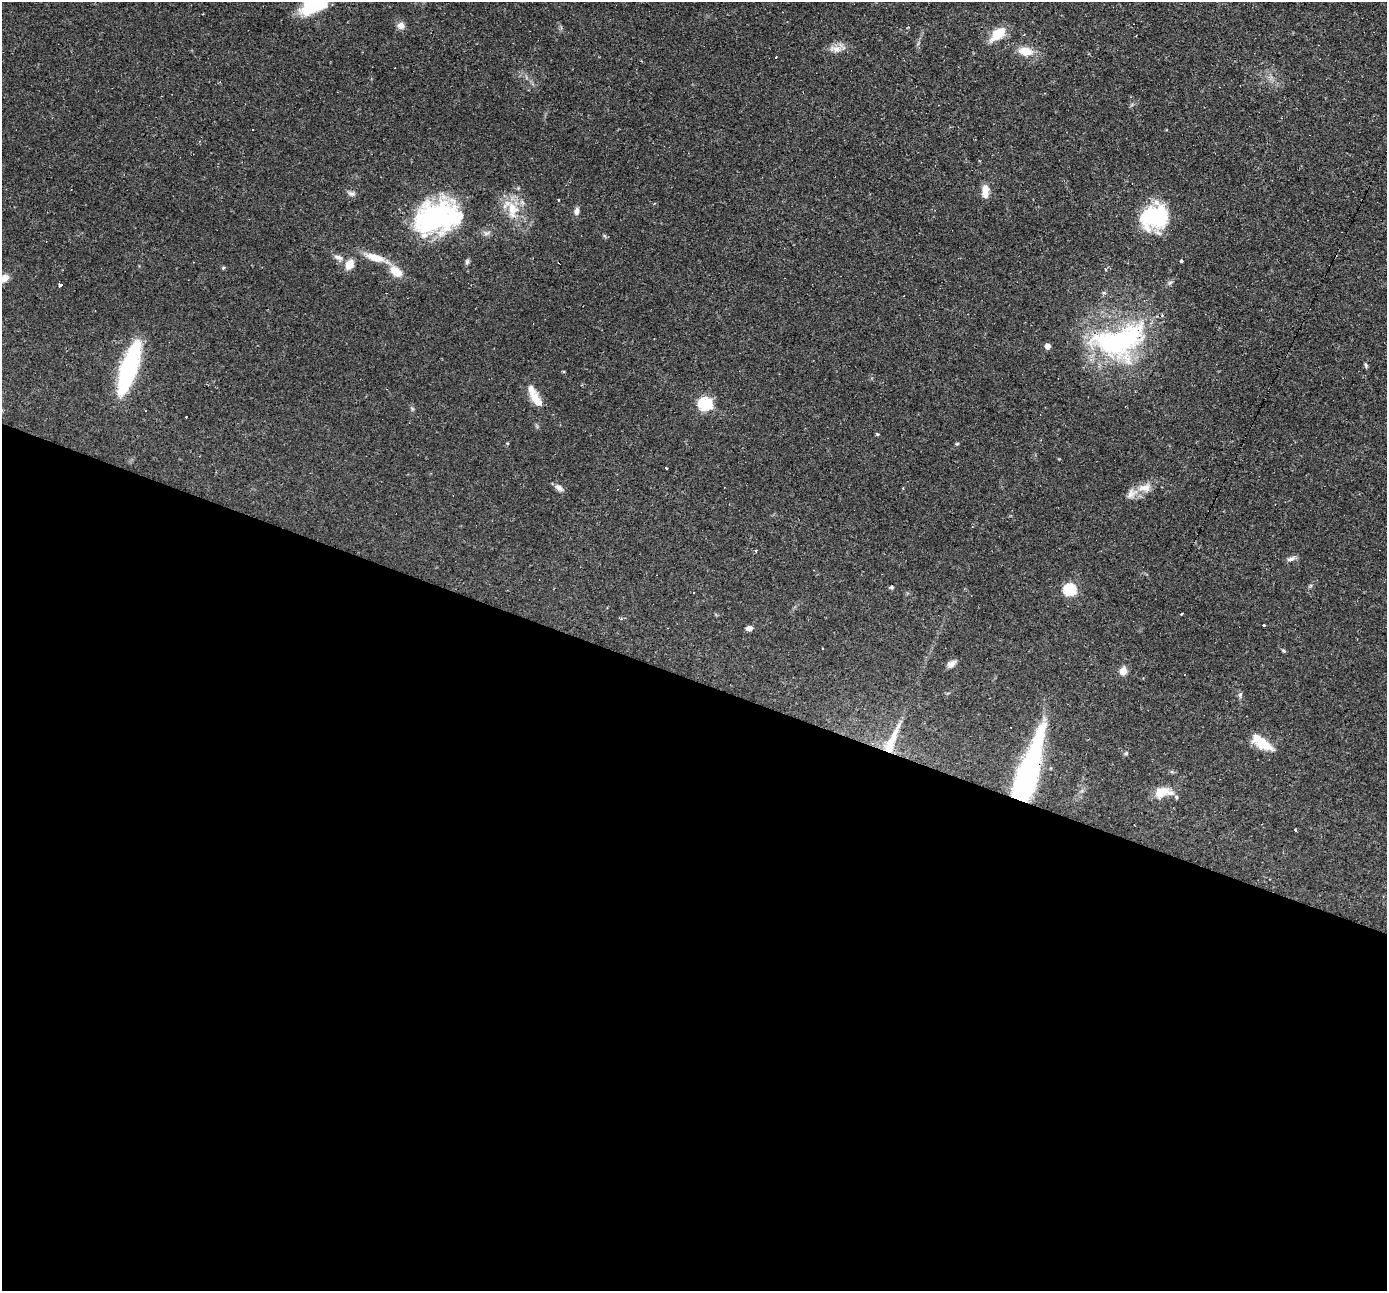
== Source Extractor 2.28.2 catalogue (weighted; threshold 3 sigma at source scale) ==
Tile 14 of 4 x 4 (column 2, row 4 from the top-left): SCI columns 1387-2771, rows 268-1556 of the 5542 x 5557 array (HDU 1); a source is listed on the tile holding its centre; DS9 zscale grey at full resolution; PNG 1389 x 1293 px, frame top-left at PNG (2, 2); no overlay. Shown black and unused: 47% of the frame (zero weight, under 2 of 3 exposures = <1% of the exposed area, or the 3 px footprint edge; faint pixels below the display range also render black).
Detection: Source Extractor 2.28.2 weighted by HDU 2 'WHT'; one run over the whole footprint, this tile lists its part. Background 0.0583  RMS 0.0047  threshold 0.021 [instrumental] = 3 sigma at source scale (4.5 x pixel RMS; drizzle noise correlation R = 1.50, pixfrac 1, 0.05/0.05 arcsec/px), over >= 5 px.
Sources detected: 69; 2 inside a brighter object's white glare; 7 cosmic-ray / hot-pixel residue — not listed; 4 inside a brighter listed object's ellipse — not listed separately; the other 56 listed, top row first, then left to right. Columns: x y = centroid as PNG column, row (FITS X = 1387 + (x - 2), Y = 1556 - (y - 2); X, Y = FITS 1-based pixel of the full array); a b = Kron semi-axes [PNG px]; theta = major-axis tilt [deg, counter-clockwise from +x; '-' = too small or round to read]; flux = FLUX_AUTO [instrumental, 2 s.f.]
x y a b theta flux
315 4 26 16 45 39
401 26 9 8 - 2.6
998 34 18 9 39 11
1024 35 3 3 - 0.48
835 49 18 9 -5 3.9
1025 51 16 9 -9 7.4
985 191 16 8 89 4.7
350 193 9 6 -17 1.4
559 199 3 3 - 1.1
512 210 25 15 -82 12
577 211 9 6 71 2
1154 216 26 21 11 48
436 218 56 35 16 69
338 257 11 6 -16 2
375 257 27 9 -17 8
1181 261 3 3 - 0.94
467 262 7 5 78 1.1
350 264 9 7 60 7
223 268 5 4 - 0.51
396 271 16 10 -40 7.6
4 278 12 8 28 4
1170 282 7 4 20 0.82
61 285 3 3 - 7.5
654 339 2 2 - 0.36
1119 341 66 37 15 87
1047 346 5 4 - 3.7
1366 365 6 4 -70 0.74
129 368 46 14 73 69
535 398 24 11 -50 6.4
705 404 6 6 - 65
877 434 5 4 - 0.58
507 443 4 3 - 0.41
957 444 5 4 - 0.52
666 468 3 3 - 1.9
559 488 12 7 -37 2.2
1145 488 21 12 11 6.1
756 551 3 3 - 0.55
1291 559 12 5 20 1.7
1310 586 6 4 71 0.63
892 587 5 5 - 0.69
1070 590 6 6 - 49
1181 614 3 3 - 0.66
620 618 5 3 - 0.46
1264 625 3 3 - 0.46
749 628 7 5 4 1.8
1284 651 6 4 -31 0.6
951 664 12 7 36 2.4
1123 671 8 7 - 4.6
1240 695 7 5 87 1
891 741 44 9 66 13
1264 743 24 12 -30 9.4
1126 753 6 5 - 0.7
1026 781 41 21 76 79
1161 792 20 13 28 6.4
1176 797 6 5 - 0.8
1295 830 3 2 - 0.43
Overlapping masked pixels (flux is a lower limit): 2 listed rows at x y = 891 741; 1026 781
Isophote crosses this tile's border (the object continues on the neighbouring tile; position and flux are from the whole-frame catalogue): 2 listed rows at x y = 315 4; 4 278